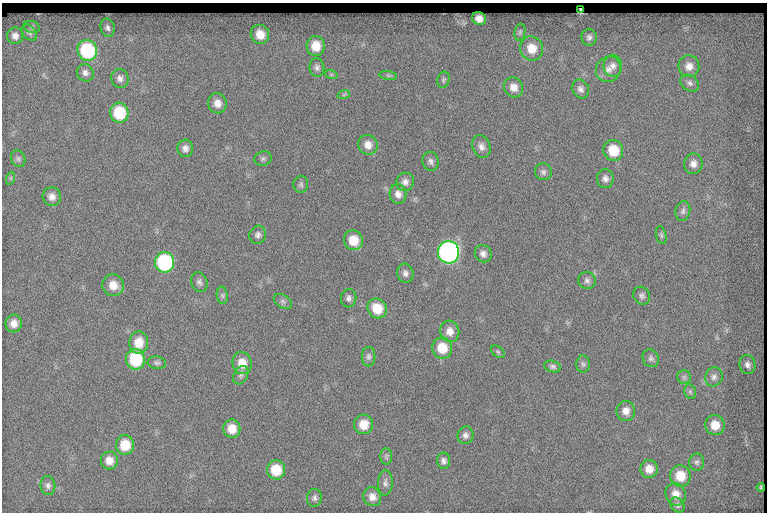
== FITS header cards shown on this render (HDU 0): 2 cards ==
NAXIS1  =                  765
NAXIS2  =                  510

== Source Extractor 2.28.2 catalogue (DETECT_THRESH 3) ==
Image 765 x 510 px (HDU 0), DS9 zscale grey, 1 PNG px = 1 image px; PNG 769 x 514 px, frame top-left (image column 1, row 510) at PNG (2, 3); each listed source drawn as its Kron ellipse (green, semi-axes under 4 px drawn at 4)
Background 158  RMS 7.1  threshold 21.2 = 3 sigma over >= 5 px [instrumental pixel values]
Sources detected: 95; all 95 listed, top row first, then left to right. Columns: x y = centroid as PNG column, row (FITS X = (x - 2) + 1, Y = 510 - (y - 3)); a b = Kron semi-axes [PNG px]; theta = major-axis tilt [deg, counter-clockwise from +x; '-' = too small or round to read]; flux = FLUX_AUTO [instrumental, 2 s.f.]
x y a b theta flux
581 9 3 2 - 580
479 18 7 6 - 3400
32 27 8 6 -17 910
108 28 9 7 -78 1600
520 32 8 5 80 950
29 33 9 6 -49 1300
260 34 10 9 - 6500
15 36 8 8 - 2600
589 37 8 8 - 1700
316 46 10 9 - 8100
532 48 12 11 - 7700
87 50 10 9 - 39000
613 66 11 9 -88 2500
689 66 11 10 - 4100
317 67 9 7 -83 1700
608 69 13 12 - 3800
85 73 9 8 - 2200
331 74 6 4 -19 680
388 76 9 4 -9 970
120 78 9 8 - 2300
443 80 8 6 78 1000
690 83 10 7 -33 1900
514 87 10 9 - 4300
580 89 10 8 -65 2100
344 94 6 4 19 680
217 103 10 9 - 4200
119 113 10 9 - 20000
368 145 10 9 - 3900
481 147 12 8 -68 2700
185 148 8 8 - 2400
613 150 10 9 - 12000
18 159 9 7 -67 1300
263 159 9 7 16 1200
431 161 9 8 - 1900
693 164 10 9 - 3000
543 172 8 8 - 1600
11 178 6 4 71 740
605 179 9 8 - 2300
405 182 9 8 - 2400
301 184 8 7 - 1300
398 194 10 8 -81 2900
52 197 9 9 - 3100
683 211 10 7 78 1700
258 235 9 8 - 1900
661 235 9 5 -77 940
353 240 10 9 - 8900
448 252 11 10 - 170000
483 254 9 8 - 2300
165 262 10 9 - 53000
405 273 10 8 -73 2000
587 280 9 8 - 1900
199 282 10 8 -69 1800
113 285 11 10 - 6400
222 295 9 5 -82 1100
642 296 9 8 - 1600
349 298 9 7 83 1800
283 301 10 6 -32 1400
377 308 10 9 - 10000
14 323 9 8 - 4300
450 331 11 9 -75 4200
139 343 11 9 87 8500
442 348 10 10 - 11000
498 352 8 5 -40 880
369 357 10 7 89 1500
651 358 9 8 - 1600
135 359 10 9 - 26000
157 363 9 6 -9 1300
242 363 11 9 -74 6800
583 364 9 6 -90 1300
747 365 10 8 -80 2000
553 366 8 5 -13 1400
241 375 10 7 61 1600
684 377 7 7 - 1200
714 377 10 8 67 2300
690 392 7 5 -70 920
626 411 10 9 - 3500
364 424 10 9 - 7500
715 425 10 9 - 7100
232 429 9 8 - 7300
465 435 9 8 - 2000
125 445 10 9 - 11000
386 456 8 6 89 1100
109 460 9 8 - 4700
444 461 8 6 -88 1800
697 462 8 7 - 1400
649 469 9 8 - 5100
276 470 9 9 - 12000
680 476 10 10 - 9700
385 483 12 7 86 2000
48 485 9 7 -83 1800
761 487 4 3 - 680
676 494 11 10 - 5200
372 497 10 8 -60 3600
314 498 9 7 76 1600
677 505 8 6 -50 1300